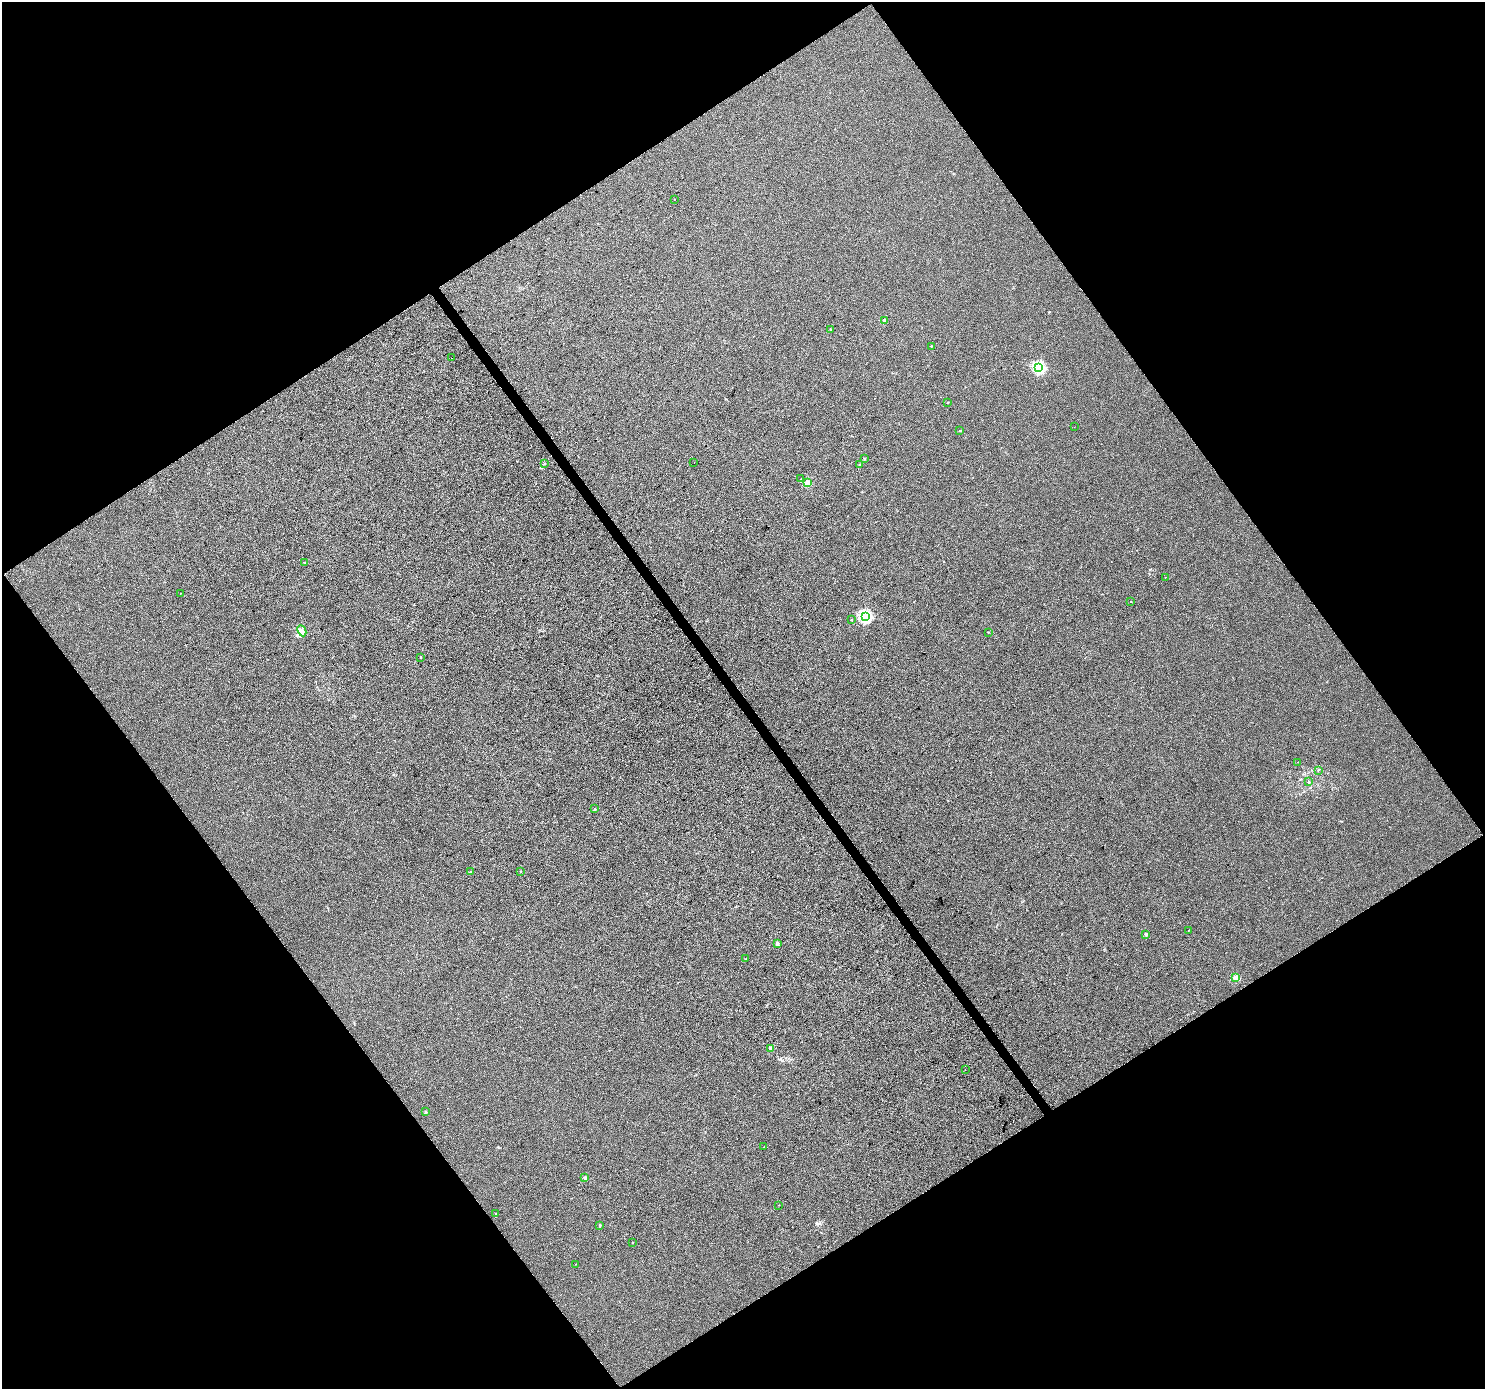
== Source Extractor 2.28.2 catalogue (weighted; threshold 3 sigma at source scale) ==
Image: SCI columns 5-5936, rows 189-5734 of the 5936 x 5861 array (HDU 1 of 3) = the unmasked area's bounding box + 8 px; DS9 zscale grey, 4 x 4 block average (1 PNG px = mean of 4 x 4 image px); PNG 1487 x 1391 px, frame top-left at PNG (2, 2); each listed source drawn as its Kron ellipse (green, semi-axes under 4 px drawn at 4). Shown black and unused: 49% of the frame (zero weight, under 3 of 4 exposures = <1% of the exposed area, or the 3 px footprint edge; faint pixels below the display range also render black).
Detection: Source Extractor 2.28.2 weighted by HDU 2 'WHT'. Background 3.25e-04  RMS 0.0036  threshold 0.0161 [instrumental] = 3 sigma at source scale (4.5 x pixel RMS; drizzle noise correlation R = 1.50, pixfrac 1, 0.0396/0.0396 arcsec/px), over >= 5 px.
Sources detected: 47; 1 cosmic-ray / hot-pixel residue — neither listed nor drawn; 1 inside a brighter listed object's ellipse — not listed separately; the other 45 listed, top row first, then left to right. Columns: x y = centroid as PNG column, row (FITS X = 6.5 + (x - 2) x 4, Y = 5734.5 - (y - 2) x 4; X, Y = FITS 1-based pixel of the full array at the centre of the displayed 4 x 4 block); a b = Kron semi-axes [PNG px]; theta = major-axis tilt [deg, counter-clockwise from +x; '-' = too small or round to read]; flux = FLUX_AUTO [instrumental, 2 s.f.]
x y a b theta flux
674 199 2 2 - 1.4
884 320 2 2 - 19
830 329 2 2 - 1.5
931 346 2 2 - 3
452 358 2 2 - 0.4
1039 367 2 2 - 220
948 402 2 2 - 1
1074 427 2 2 - 0.39
960 431 2 2 - 3.6
865 459 3 2 - 1.2
694 463 2 2 - 1.7
544 464 3 2 - 1.4
859 465 2 2 - 3.5
801 479 2 2 - 0.72
807 483 2 2 - 42
305 563 2 2 - 1.3
1165 577 2 2 - 0.86
181 593 2 2 - 0.94
1131 602 2 2 - 1.4
865 616 2 2 - 240
851 620 2 2 - 0.91
302 631 6 3 -64 7.6
988 632 2 2 - 0.69
420 657 2 2 - 2
1298 762 2 2 - 0.55
1319 770 2 2 - 0.64
1309 782 2 2 - 1.8
595 809 2 2 - 5.4
521 871 2 2 - 2.3
470 872 2 2 - 1.1
1188 930 2 2 - 1.4
1146 934 2 2 - 12
777 943 2 2 - 21
746 959 2 2 - 0.46
1235 978 2 2 - 37
771 1048 2 2 - 27
965 1070 2 2 - 0.51
425 1112 2 2 - 7.7
763 1147 2 2 - 0.52
585 1178 2 2 - 12
779 1205 2 2 - 1
496 1214 2 2 - 1.1
600 1225 4 2 - 2
632 1242 2 2 - 2.1
575 1264 2 2 - 0.33
Diffuse or blended objects may show on this block-average render without a row.